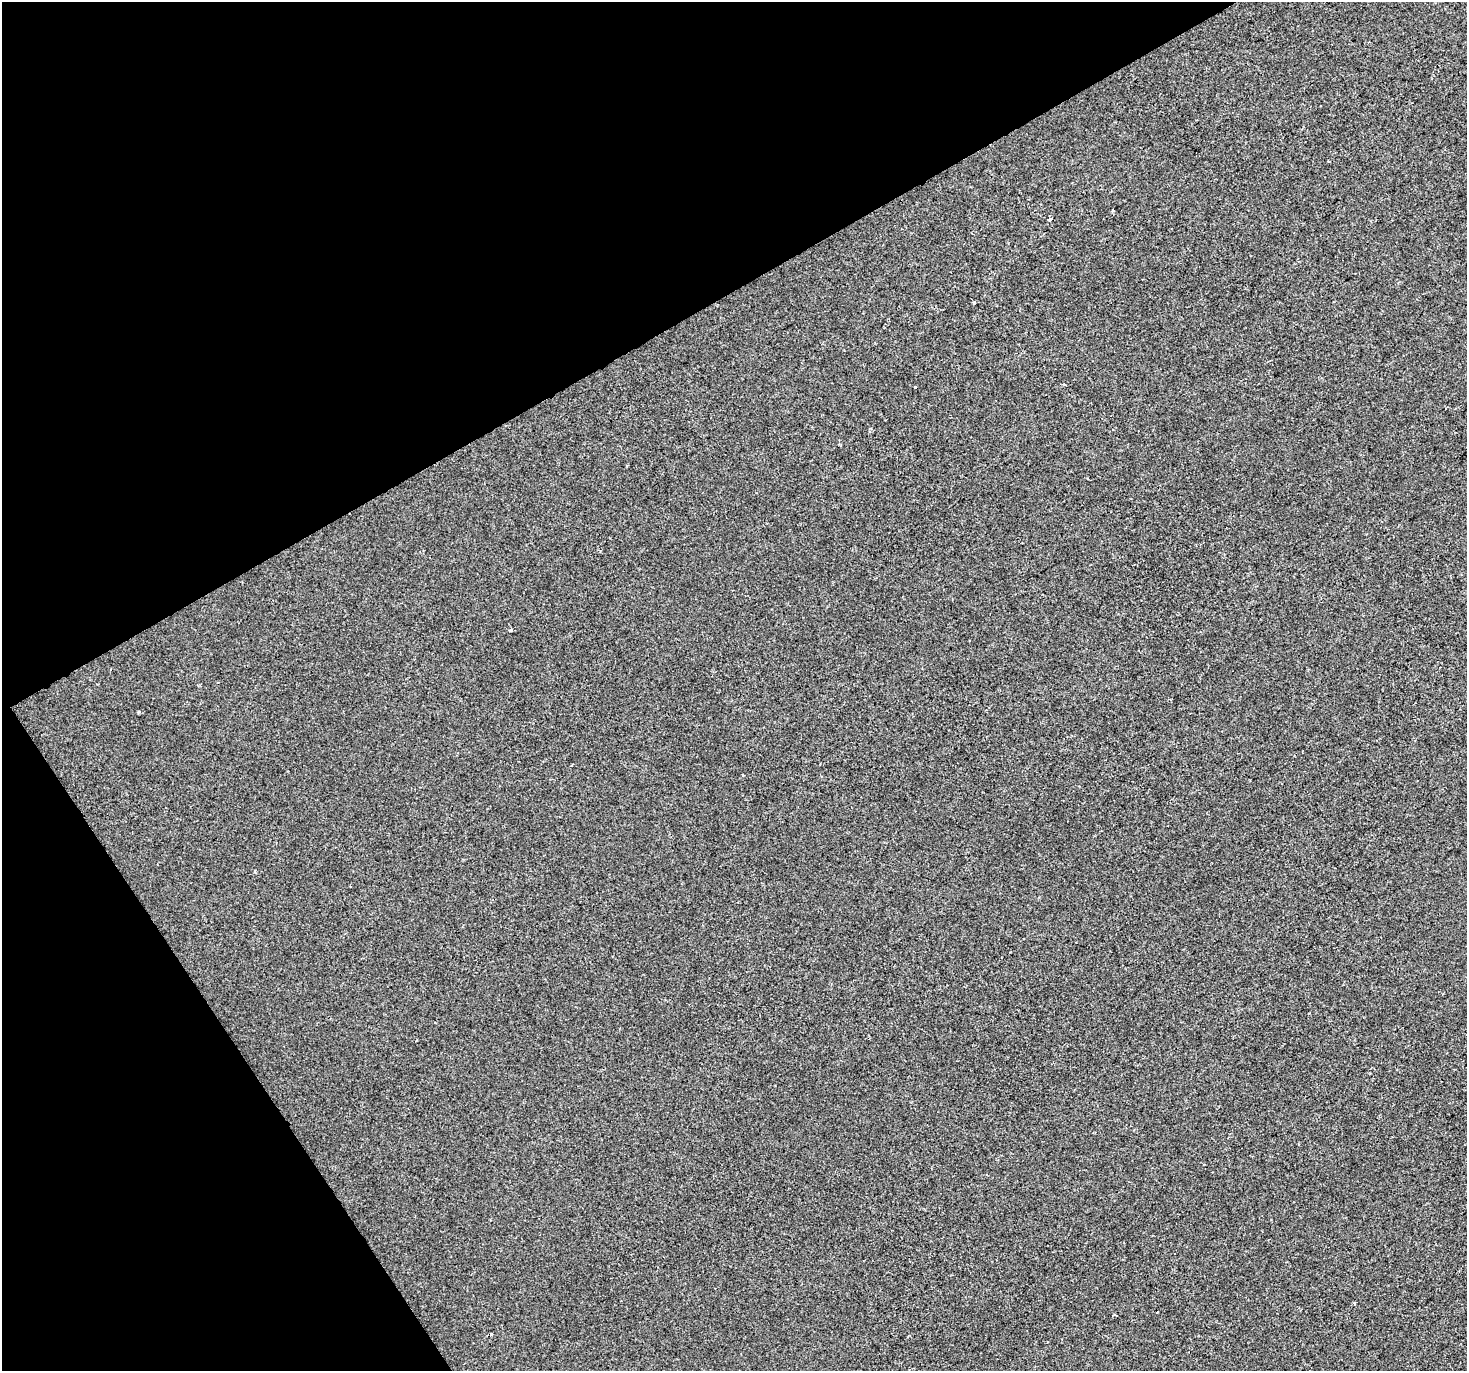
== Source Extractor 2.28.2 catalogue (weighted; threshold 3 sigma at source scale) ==
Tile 5 of 4 x 4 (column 1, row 2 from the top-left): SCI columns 3-1467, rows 2913-4281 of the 5862 x 5765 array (HDU 1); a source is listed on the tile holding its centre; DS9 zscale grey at full resolution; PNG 1469 x 1373 px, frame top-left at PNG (2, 2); no overlay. Shown black and unused: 29% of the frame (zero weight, under 2 of 3 exposures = <1% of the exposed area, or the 3 px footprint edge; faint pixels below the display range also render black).
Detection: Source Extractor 2.28.2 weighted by HDU 2 'WHT'; one run over the whole footprint, this tile lists its part. Background -2.36e-04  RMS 0.0042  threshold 0.0188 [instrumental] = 3 sigma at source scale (4.5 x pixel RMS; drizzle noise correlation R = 1.50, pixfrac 1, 0.0396/0.0396 arcsec/px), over >= 5 px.
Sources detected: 10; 2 cosmic-ray / hot-pixel residue — not listed; the other 8 listed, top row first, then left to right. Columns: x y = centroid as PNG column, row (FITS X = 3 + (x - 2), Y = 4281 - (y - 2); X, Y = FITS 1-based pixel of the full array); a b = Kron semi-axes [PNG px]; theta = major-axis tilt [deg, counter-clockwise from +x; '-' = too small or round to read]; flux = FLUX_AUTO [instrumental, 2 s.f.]
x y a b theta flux
1113 210 3 3 - 2.1
1050 219 3 3 - 2.8
974 302 3 3 - 1.6
915 387 3 3 - 3.2
511 630 4 3 - 0.52
139 712 4 3 - 0.56
742 775 3 2 - 0.61
255 872 5 3 - 0.6